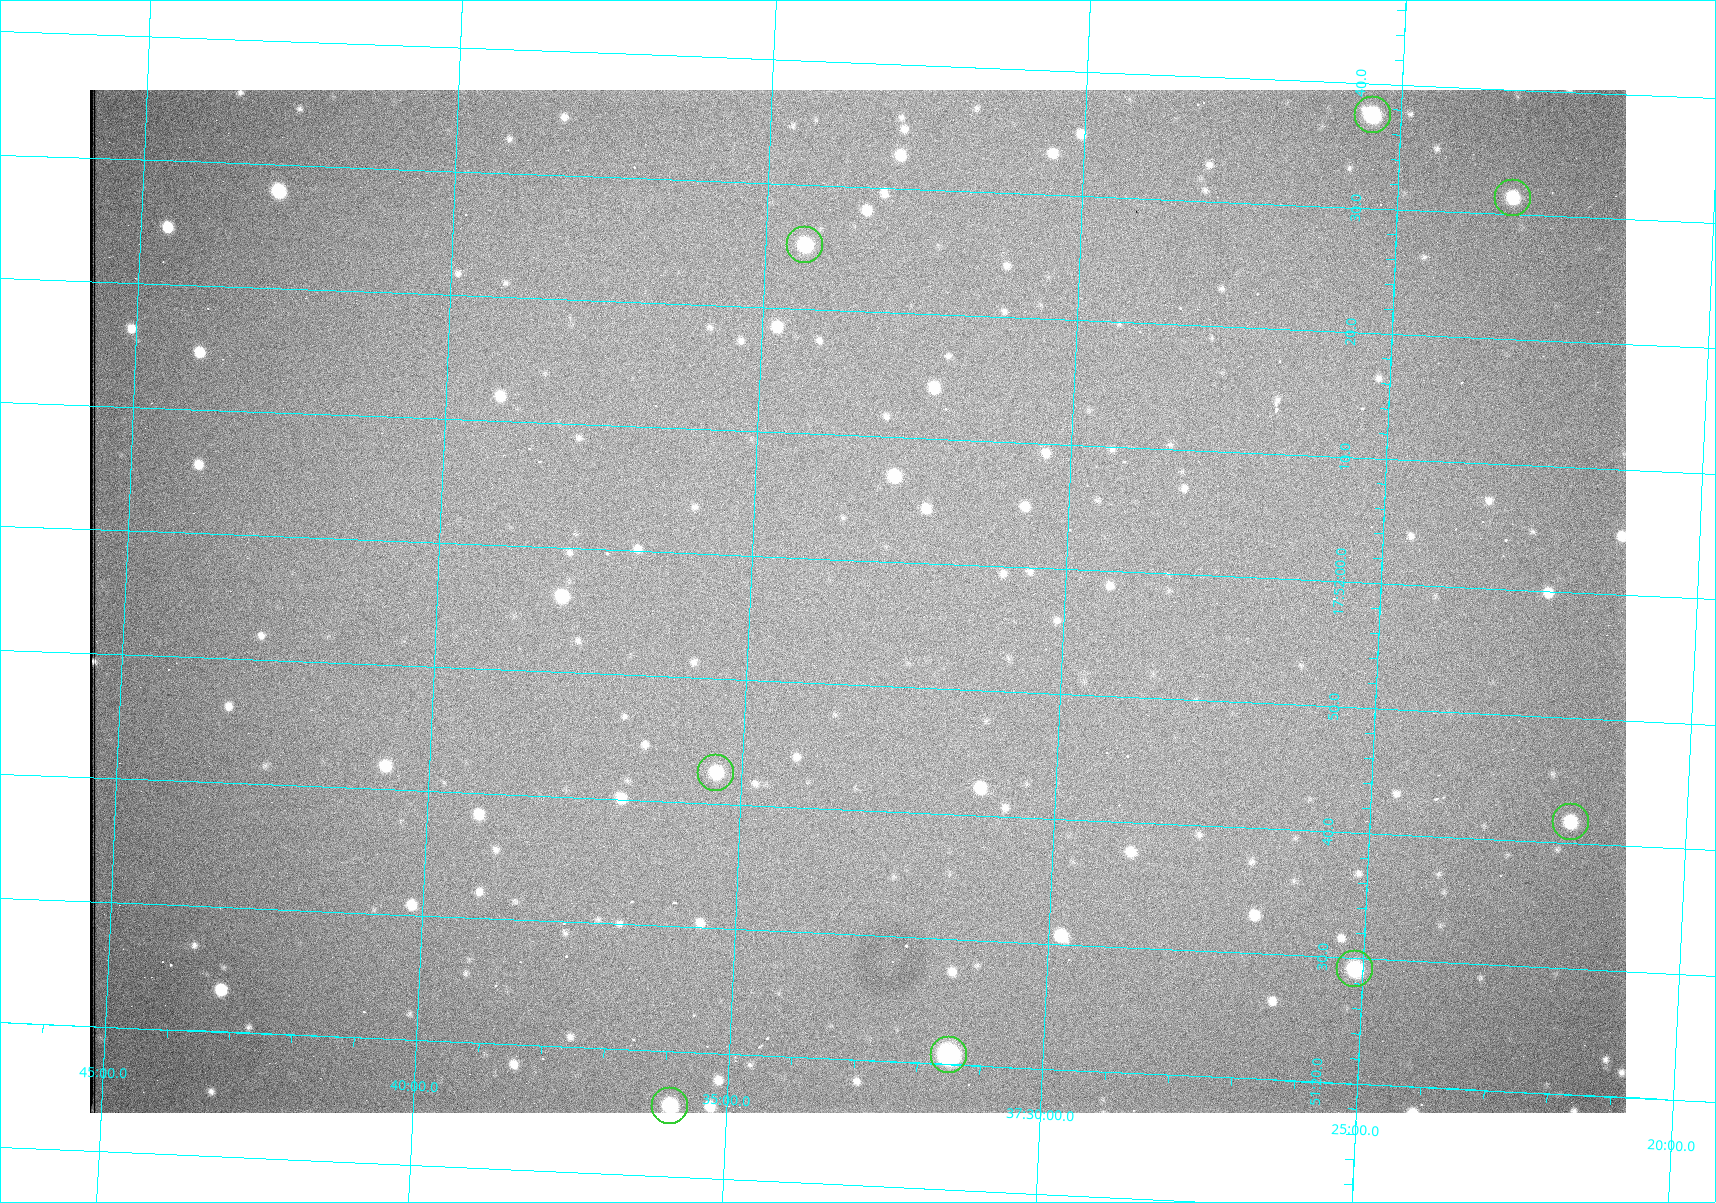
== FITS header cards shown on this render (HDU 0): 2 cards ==
NAXIS1  =                 1536 /fastest changing axis
NAXIS2  =                 1023 /next to fastest changing axis

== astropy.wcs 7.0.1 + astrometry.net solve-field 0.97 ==
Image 1536 x 1023 px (HDU 0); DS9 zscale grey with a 90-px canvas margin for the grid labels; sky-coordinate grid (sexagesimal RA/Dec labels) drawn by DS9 from the SOLVED WCS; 8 Tycho-2 reference stars matched to detected sources circled (green)
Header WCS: RA---TAN/DEC--TAN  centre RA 17:51:57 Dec +37:33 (267.99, +37.55 deg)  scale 0.958 arcsec/px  FOV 24.5' x 16.3'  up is +87 deg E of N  parity flipped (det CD > 0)
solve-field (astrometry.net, Tycho-2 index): VERIFIED the header's WCS against the Tycho-2 star catalogue (8 matches, 0 conflicts) and refined it, rather than solving blind
Solved WCS: RA---TAN-SIP/DEC--TAN-SIP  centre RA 17:51:57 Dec +37:33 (267.99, +37.55 deg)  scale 0.956 arcsec/px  FOV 24.5' x 16.3'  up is +87 deg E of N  parity flipped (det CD > 0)
The solver's refit moves the header's centre by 0.54 arcsec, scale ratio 0.9978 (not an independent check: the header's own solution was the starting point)
Tycho-2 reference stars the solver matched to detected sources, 8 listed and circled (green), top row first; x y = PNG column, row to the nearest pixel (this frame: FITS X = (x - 90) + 1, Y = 1023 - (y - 90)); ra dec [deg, ICRS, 3 dp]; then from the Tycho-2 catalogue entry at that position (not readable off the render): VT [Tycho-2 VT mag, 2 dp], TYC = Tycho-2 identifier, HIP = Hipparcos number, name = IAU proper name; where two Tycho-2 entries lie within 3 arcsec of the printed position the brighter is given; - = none
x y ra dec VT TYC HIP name
1373 115 268.156 +37.424 11.25 2620-712-1 - -
1513 198 268.131 +37.386 12.62 2620-526-1 - -
805 245 268.105 +37.573 11.82 3089-995-1 - -
716 773 267.927 +37.590 11.84 3089-1137-1 - -
1571 822 267.924 +37.364 11.94 2620-391-1 - -
1355 969 267.871 +37.419 11.35 2620-812-1 - -
949 1055 267.836 +37.525 9.96 3089-889-1 - -
670 1106 267.815 +37.598 11.54 3089-1081-1 - -